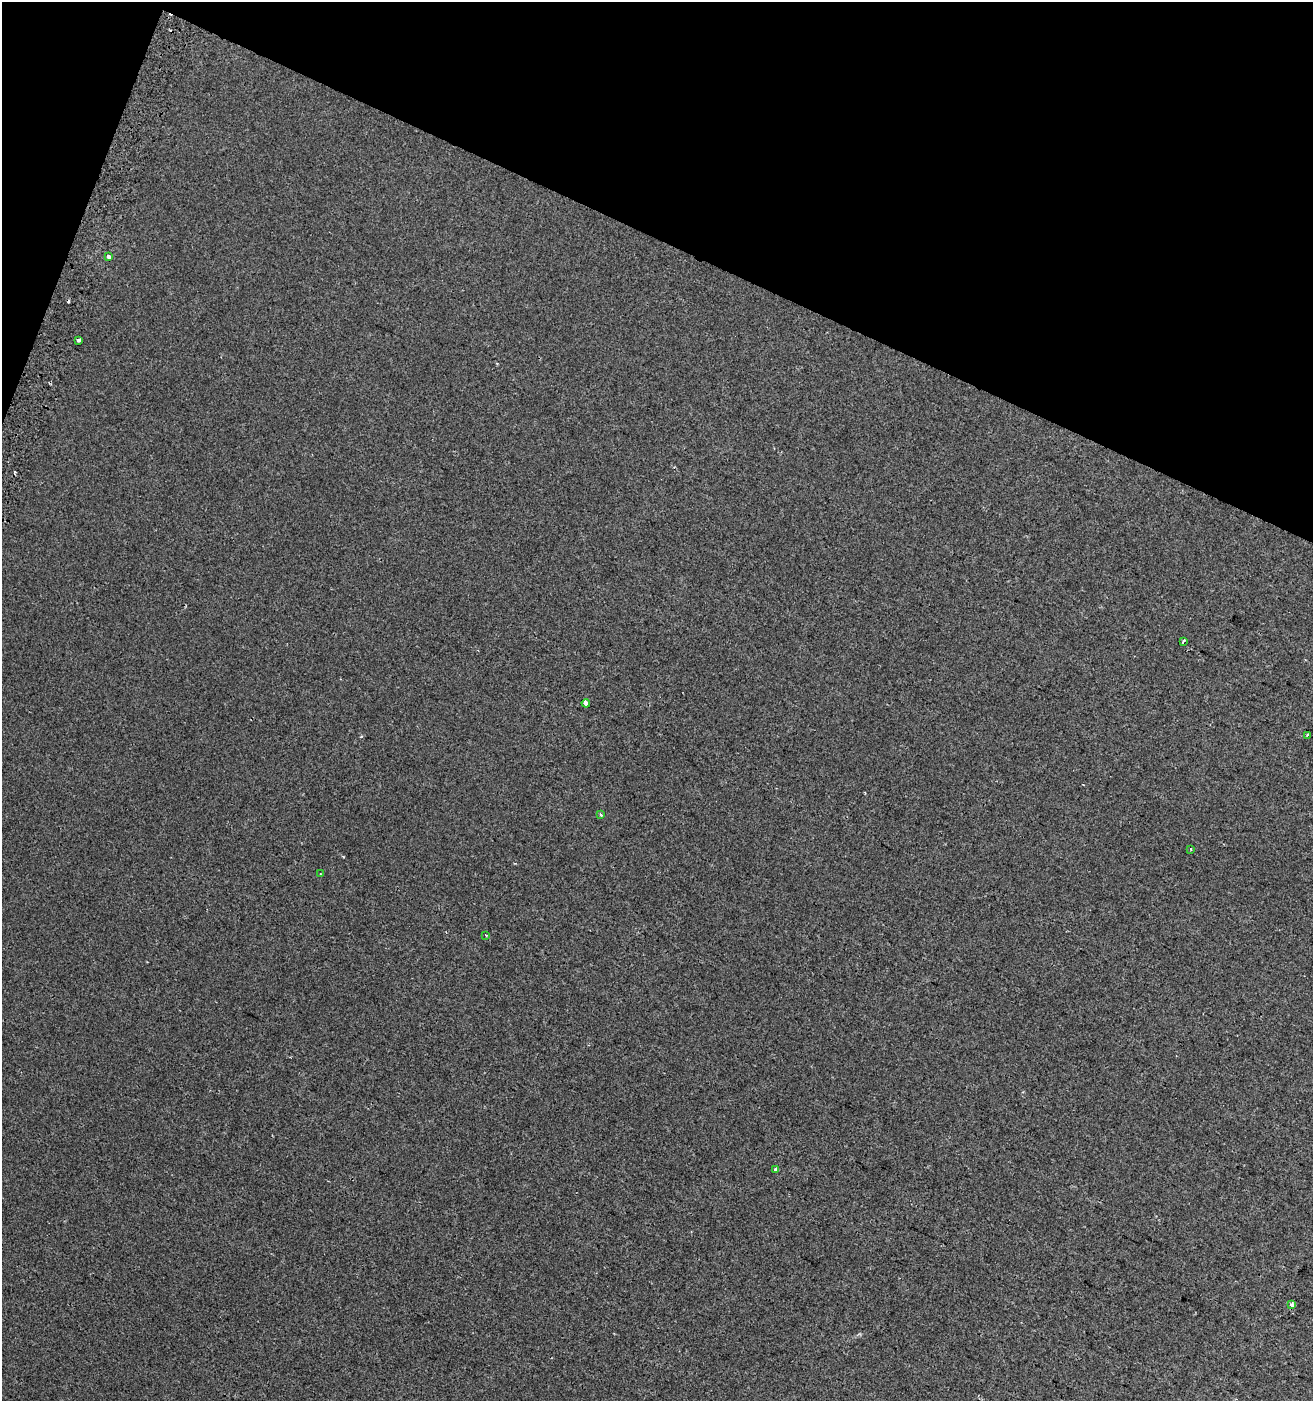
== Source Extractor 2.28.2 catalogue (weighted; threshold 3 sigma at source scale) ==
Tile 2 of 4 x 4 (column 2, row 1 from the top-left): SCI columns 1624-2934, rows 4213-5611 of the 5803 x 5636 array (HDU 1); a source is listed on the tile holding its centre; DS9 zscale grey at full resolution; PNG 1315 x 1403 px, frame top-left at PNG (2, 2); each listed source drawn as its Kron ellipse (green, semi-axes under 4 px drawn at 4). Shown black and unused: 19% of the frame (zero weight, under 2 of 3 exposures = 2% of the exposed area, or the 3 px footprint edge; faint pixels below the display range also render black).
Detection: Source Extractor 2.28.2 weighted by HDU 2 'WHT'; one run over the whole footprint, this tile lists its part. Background 0.00316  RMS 0.0037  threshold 0.0167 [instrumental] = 3 sigma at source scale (4.5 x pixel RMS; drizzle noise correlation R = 1.50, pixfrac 1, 0.0396/0.0396 arcsec/px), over >= 5 px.
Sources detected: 12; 1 cosmic-ray / hot-pixel residue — neither listed nor drawn; the other 11 listed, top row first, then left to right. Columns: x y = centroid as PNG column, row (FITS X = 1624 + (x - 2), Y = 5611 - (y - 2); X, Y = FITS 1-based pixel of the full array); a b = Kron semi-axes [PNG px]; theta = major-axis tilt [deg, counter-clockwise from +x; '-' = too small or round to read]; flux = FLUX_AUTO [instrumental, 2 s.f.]
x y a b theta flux
109 257 3 3 - 3.5
78 340 3 3 - 1.7
1183 642 4 3 - 1.4
586 703 4 3 - 4
1307 735 3 2 - 0.4
601 815 4 3 - 0.42
1191 849 3 3 - 0.68
321 874 3 2 - 0.3
486 935 3 3 - 1.4
775 1170 4 3 - 1.4
1292 1305 4 3 - 2.5
Overlapping masked pixels (flux is a lower limit): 1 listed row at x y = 1292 1305